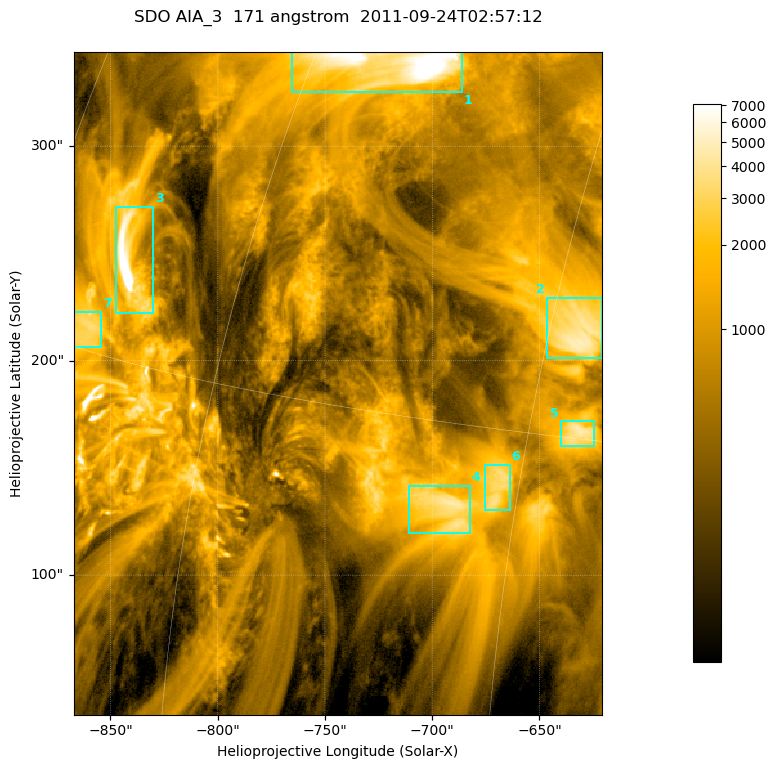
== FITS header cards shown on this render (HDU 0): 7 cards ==
TELESCOP= 'SDO     '           /
INSTRUME= 'AIA_3   '           /
WAVELNTH=                  171 /
WAVEUNIT= 'angstrom'           /
DATE-OBS= '2011-09-24T02:57:12.34' /
CTYPE1  = 'HPLN-TAN'           /
CTYPE2  = 'HPLT-TAN'           /

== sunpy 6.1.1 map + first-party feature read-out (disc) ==
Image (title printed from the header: SDO AIA_3  171 angstrom  2011-09-24T02:57:12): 411 x 515 px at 0.599 arcsec/px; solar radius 956 arcsec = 1595 px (partial field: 2.6% of the solar disc is inside the frame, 100% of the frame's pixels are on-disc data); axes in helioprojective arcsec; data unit not stated in the header (colour bar unlabelled)
Pointing: header CRPIX1/2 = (2051.64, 2049.57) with CRVAL1/2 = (0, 0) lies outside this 411 x 515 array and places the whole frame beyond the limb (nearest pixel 1.41 R_sun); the SolarSoft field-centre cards XCEN/YCEN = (-744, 189.4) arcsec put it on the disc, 1315 arcsec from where CRPIX/CRVAL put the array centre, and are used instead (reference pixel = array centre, CRVAL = XCEN/YCEN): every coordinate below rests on XCEN/YCEN
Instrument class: DISC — disc imager (sunpy class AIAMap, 171 A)
Bright regions (active regions / flare kernels): reference = the on-disc median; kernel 3 px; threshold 5 sigma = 2115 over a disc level ~635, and >= 1.15x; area >= 211 px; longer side >= 5 px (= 3 arcsec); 7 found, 7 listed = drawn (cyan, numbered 1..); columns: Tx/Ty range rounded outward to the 2 arcsec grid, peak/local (2 s.f.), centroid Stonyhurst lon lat
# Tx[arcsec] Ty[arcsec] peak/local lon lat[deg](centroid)
1 -766..-686 324..344 18 -56 +25
2 -648..-620 200..230 7.9 -44 +18
3 -848..-830 222..272 25 -67 +18
4 -712..-682 118..142 7.3 -48 +13
5 -640..-624 160..172 7.3 -43 +15
6 -676..-664 130..152 6 -46 +13
7 -868..-854 206..224 5.5 -69 +16